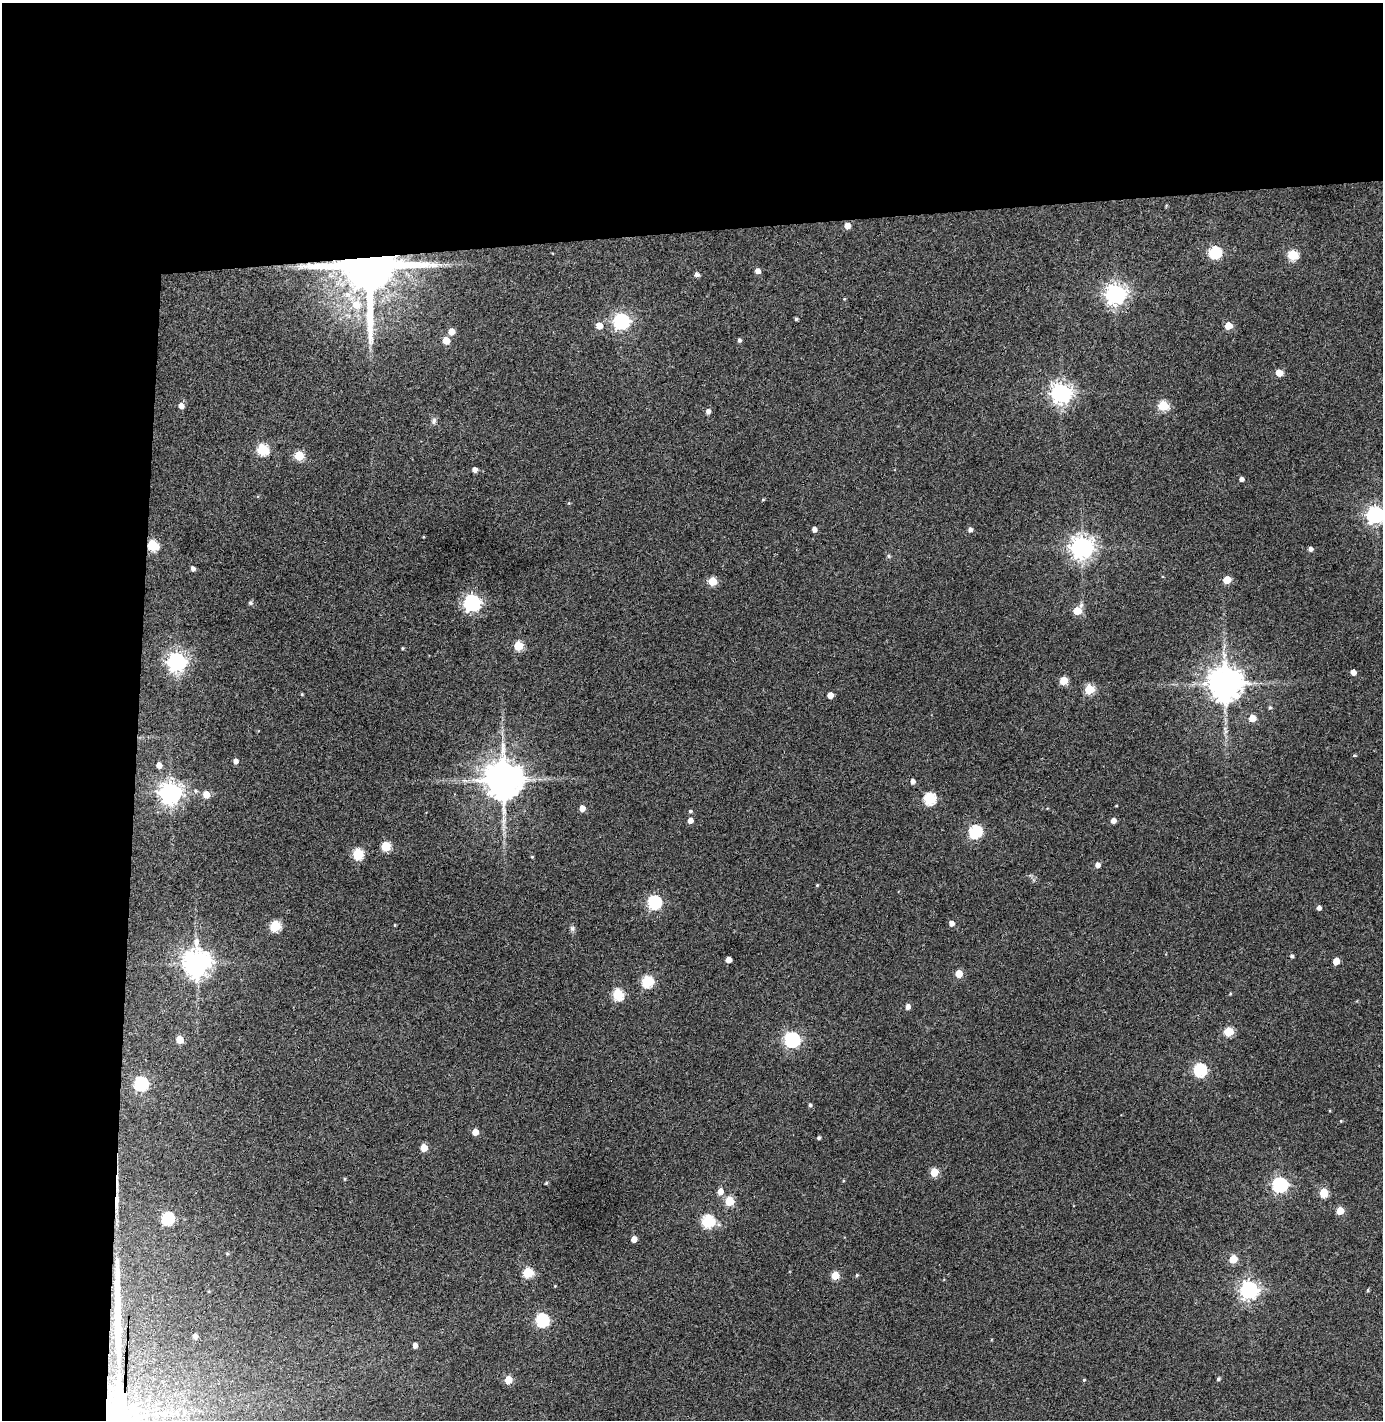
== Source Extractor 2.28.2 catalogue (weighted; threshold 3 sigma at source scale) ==
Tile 1 of 3 x 3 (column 1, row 1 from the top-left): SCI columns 73-1453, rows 2892-4309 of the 4290 x 4366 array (HDU 1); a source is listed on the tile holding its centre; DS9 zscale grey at full resolution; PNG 1385 x 1422 px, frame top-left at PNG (2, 3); no overlay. Shown black and unused: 24% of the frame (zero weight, under 3 of 4 exposures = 6% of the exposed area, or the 3 px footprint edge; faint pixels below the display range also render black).
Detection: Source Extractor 2.28.2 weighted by HDU 2 'WHT'; one run over the whole footprint, this tile lists its part. Background 0.0861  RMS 0.006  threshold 0.0271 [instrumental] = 3 sigma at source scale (4.5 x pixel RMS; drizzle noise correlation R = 1.50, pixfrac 1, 0.05/0.05 arcsec/px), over >= 5 px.
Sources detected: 128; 1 long thin detection or spike segment (spike, bleed or trail) — not listed; the other 127 listed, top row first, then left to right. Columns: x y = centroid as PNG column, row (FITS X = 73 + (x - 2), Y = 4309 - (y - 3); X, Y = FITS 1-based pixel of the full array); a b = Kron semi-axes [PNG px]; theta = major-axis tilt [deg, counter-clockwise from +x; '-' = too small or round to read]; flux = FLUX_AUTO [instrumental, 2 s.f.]
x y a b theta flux
1166 205 4 3 - 0.65
847 226 5 5 - 5.7
1214 252 6 6 - 66
1293 255 6 5 - 38
369 265 14 14 - 6200
757 271 5 4 - 3.9
697 274 5 4 - 2.4
1115 294 7 7 - 380
844 299 4 3 - 0.52
356 305 12 10 -39 9.6
796 319 4 4 - 0.93
621 321 7 6 - 190
599 326 5 5 - 7.9
1228 326 5 5 - 12
451 331 5 5 - 6.3
446 340 6 5 - 9.2
739 340 5 4 - 1.4
1279 373 5 5 - 9.5
1061 393 7 7 - 400
181 405 6 5 - 3.8
1163 406 5 5 - 37
708 411 5 5 - 2.5
434 421 9 6 83 1.9
262 449 6 5 - 53
299 456 6 5 - 25
474 470 4 4 - 3.8
1241 479 5 4 - 2.3
763 499 4 3 - 0.64
569 503 5 4 - 0.61
1375 515 7 6 - 250
814 529 4 4 - 2.8
970 529 5 5 - 2.3
423 537 3 3 - 0.5
152 545 6 5 - 45
1082 547 8 7 - 520
1310 549 4 4 - 2.4
889 556 5 5 - 0.94
193 569 5 4 - 2.4
1227 580 5 5 - 15
712 581 5 5 - 21
250 603 5 5 - 1.2
472 603 7 7 - 240
1081 605 8 5 79 1.7
1077 611 5 5 - 15
518 646 5 5 - 22
402 648 4 3 - 0.7
176 661 7 7 - 310
1353 672 4 4 - 4.2
1064 681 5 5 - 15
1224 683 10 9 - 1500
1089 689 5 5 - 32
302 694 4 3 - 0.71
830 695 5 4 - 5.6
1270 707 5 5 - 1.1
1252 718 5 5 - 11
1226 731 8 4 -72 1.6
1354 755 4 3 - 0.74
235 761 5 4 - 2.8
159 765 5 5 - 4.4
503 780 11 10 - 2000
912 781 5 5 - 2.4
195 791 6 5 - 1.2
170 793 8 7 - 480
206 794 6 5 - 8.1
929 799 6 6 - 61
1116 806 4 2 - 0.49
582 808 5 4 - 5.4
690 811 5 4 - 0.96
690 820 5 5 - 3.9
1113 820 5 5 - 3.9
975 832 6 6 - 86
386 846 5 5 - 28
358 854 6 5 - 43
532 857 4 4 - 0.61
1097 865 5 5 - 3.7
817 885 4 4 - 0.63
654 902 6 6 - 99
1319 908 5 5 - 2.1
951 923 5 5 - 3.7
395 925 3 3 - 0.55
275 926 6 5 - 40
572 928 8 7 - 1.6
1292 956 4 4 - 1.3
728 960 4 4 - 5.3
1336 961 5 5 - 8.7
196 963 9 8 - 790
959 974 5 5 - 11
647 981 6 6 - 52
618 994 6 6 - 40
1230 994 4 3 - 0.55
908 1007 5 4 - 3.6
1229 1032 5 5 - 27
180 1039 5 5 - 12
792 1040 6 6 - 170
1200 1070 6 6 - 81
141 1084 6 6 - 110
810 1105 5 4 - 1.2
1341 1121 4 3 - 0.47
475 1132 5 4 - 7.4
819 1138 4 3 - 1.2
424 1148 5 5 - 13
934 1172 5 5 - 18
344 1179 4 4 - 0.68
546 1183 4 3 - 0.77
1280 1185 6 6 - 150
720 1191 6 5 - 5.6
1323 1193 5 5 - 25
729 1201 5 5 - 26
116 1202 28 4 88 6
1340 1211 5 5 - 12
167 1218 6 6 - 71
708 1221 6 6 - 74
634 1239 5 4 - 5.7
227 1254 5 4 - 0.69
1233 1259 5 5 - 16
528 1273 6 5 - 35
857 1275 5 4 - 0.86
835 1276 5 5 - 15
555 1286 4 3 - 0.45
1249 1290 7 7 - 270
1368 1290 4 4 - 0.7
542 1320 6 6 - 82
195 1336 4 4 - 2.6
415 1345 5 4 - 3.3
1218 1379 5 4 - 1.1
508 1380 5 5 - 14
1084 1380 4 3 - 0.61
Overlapping masked pixels (flux is a lower limit): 3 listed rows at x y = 369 265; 152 545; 116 1202
Isophote crosses this tile's border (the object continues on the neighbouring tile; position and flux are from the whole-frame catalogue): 1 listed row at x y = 1375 515